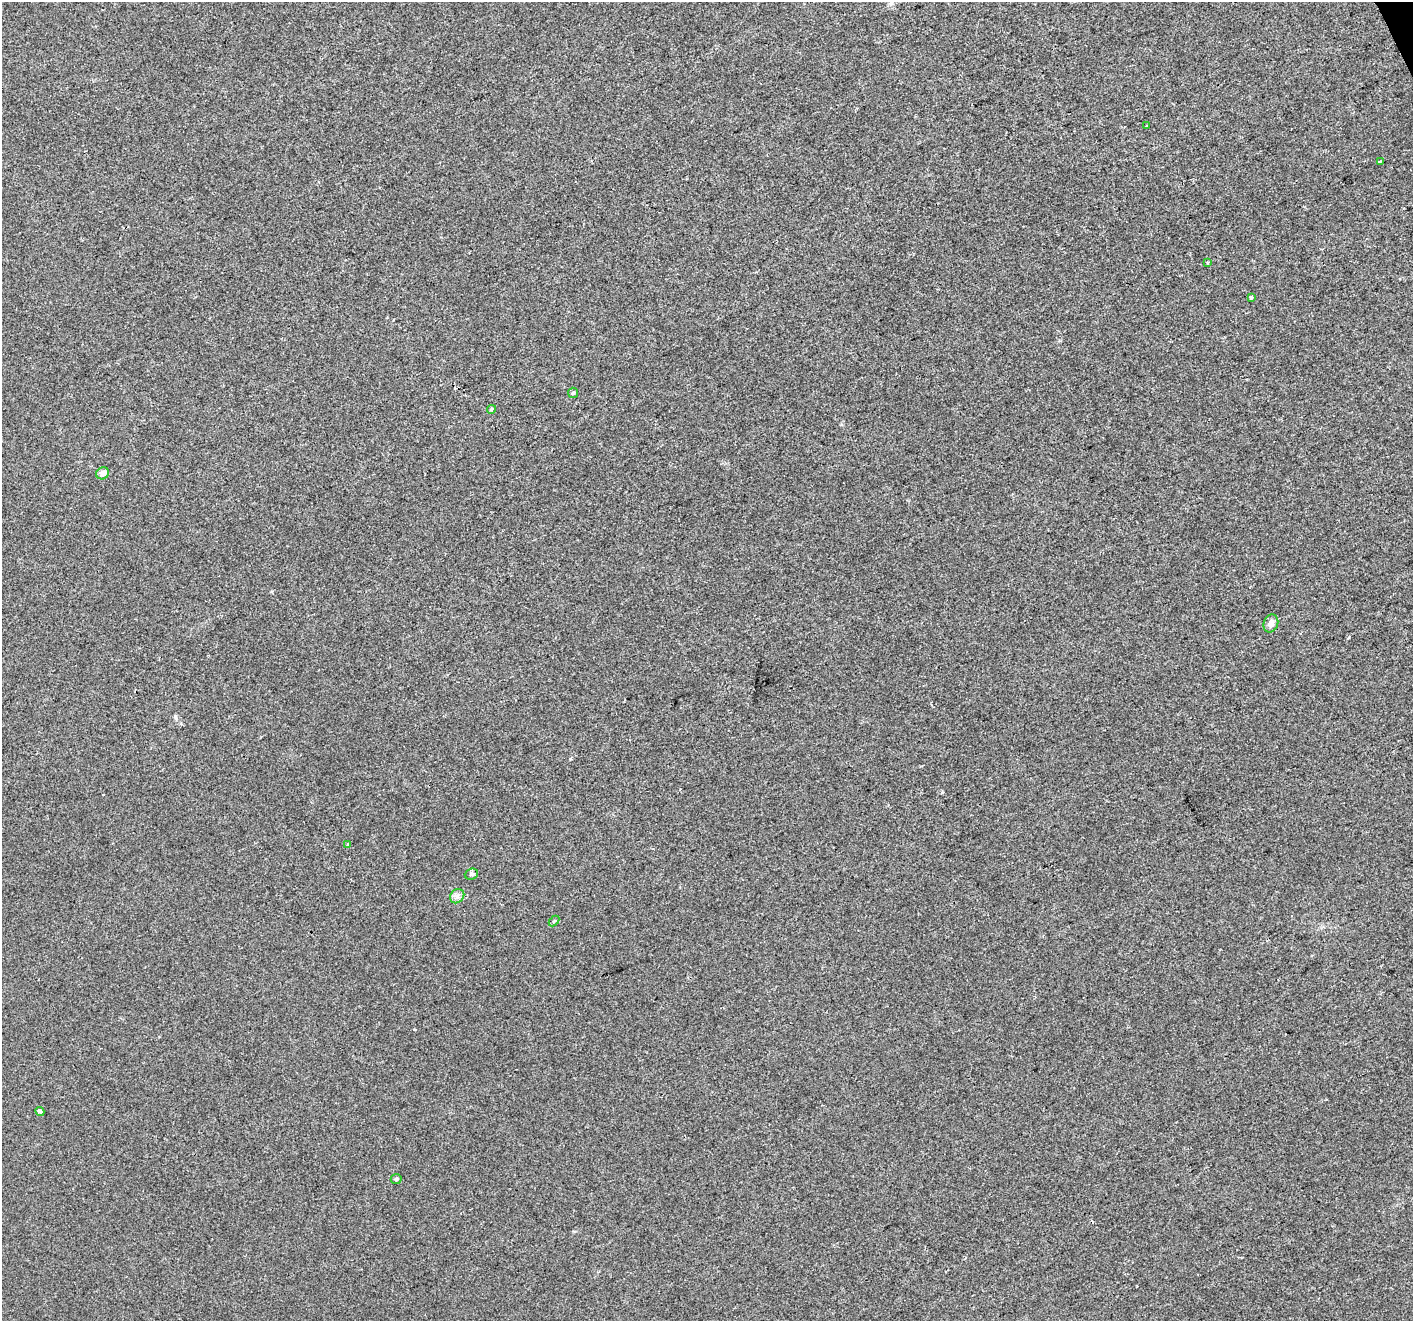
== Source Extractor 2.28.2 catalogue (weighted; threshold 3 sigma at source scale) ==
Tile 10 of 4 x 4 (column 2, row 3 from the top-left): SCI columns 1414-2824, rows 1464-2782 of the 5647 x 5507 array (HDU 1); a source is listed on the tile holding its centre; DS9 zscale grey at full resolution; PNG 1415 x 1323 px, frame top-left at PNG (2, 2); each listed source drawn as its Kron ellipse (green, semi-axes under 4 px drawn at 4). Shown black and unused: <1% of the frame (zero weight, under 2 of 3 exposures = <1% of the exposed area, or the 3 px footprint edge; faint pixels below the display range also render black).
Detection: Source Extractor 2.28.2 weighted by HDU 2 'WHT'; one run over the whole footprint, this tile lists its part. Background 0.00657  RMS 0.0046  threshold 0.0208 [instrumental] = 3 sigma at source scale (4.5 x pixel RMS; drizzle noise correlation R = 1.50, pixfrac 1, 0.0396/0.0396 arcsec/px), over >= 5 px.
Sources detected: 16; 2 cosmic-ray / hot-pixel residue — neither listed nor drawn; the other 14 listed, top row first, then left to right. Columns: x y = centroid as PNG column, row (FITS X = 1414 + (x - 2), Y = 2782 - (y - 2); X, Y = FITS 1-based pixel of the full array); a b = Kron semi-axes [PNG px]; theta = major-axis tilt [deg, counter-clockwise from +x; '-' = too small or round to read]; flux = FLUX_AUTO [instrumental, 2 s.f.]
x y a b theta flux
1146 126 2 2 - 0.44
1380 161 3 2 - 0.46
1207 263 4 3 - 0.66
1251 297 3 3 - 7.7
573 393 5 5 - 0.84
492 409 4 3 - 0.97
103 473 6 6 - 3.1
1271 624 9 7 68 2.7
348 844 4 3 - 0.55
471 874 7 5 22 0.91
457 896 8 6 44 1.6
554 921 6 4 44 0.5
40 1111 5 3 - 0.93
396 1179 5 5 - 0.87
Unlisted compact peaks at least as high as the median listed source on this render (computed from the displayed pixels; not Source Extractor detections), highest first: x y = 1349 637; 942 792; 570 759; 175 716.